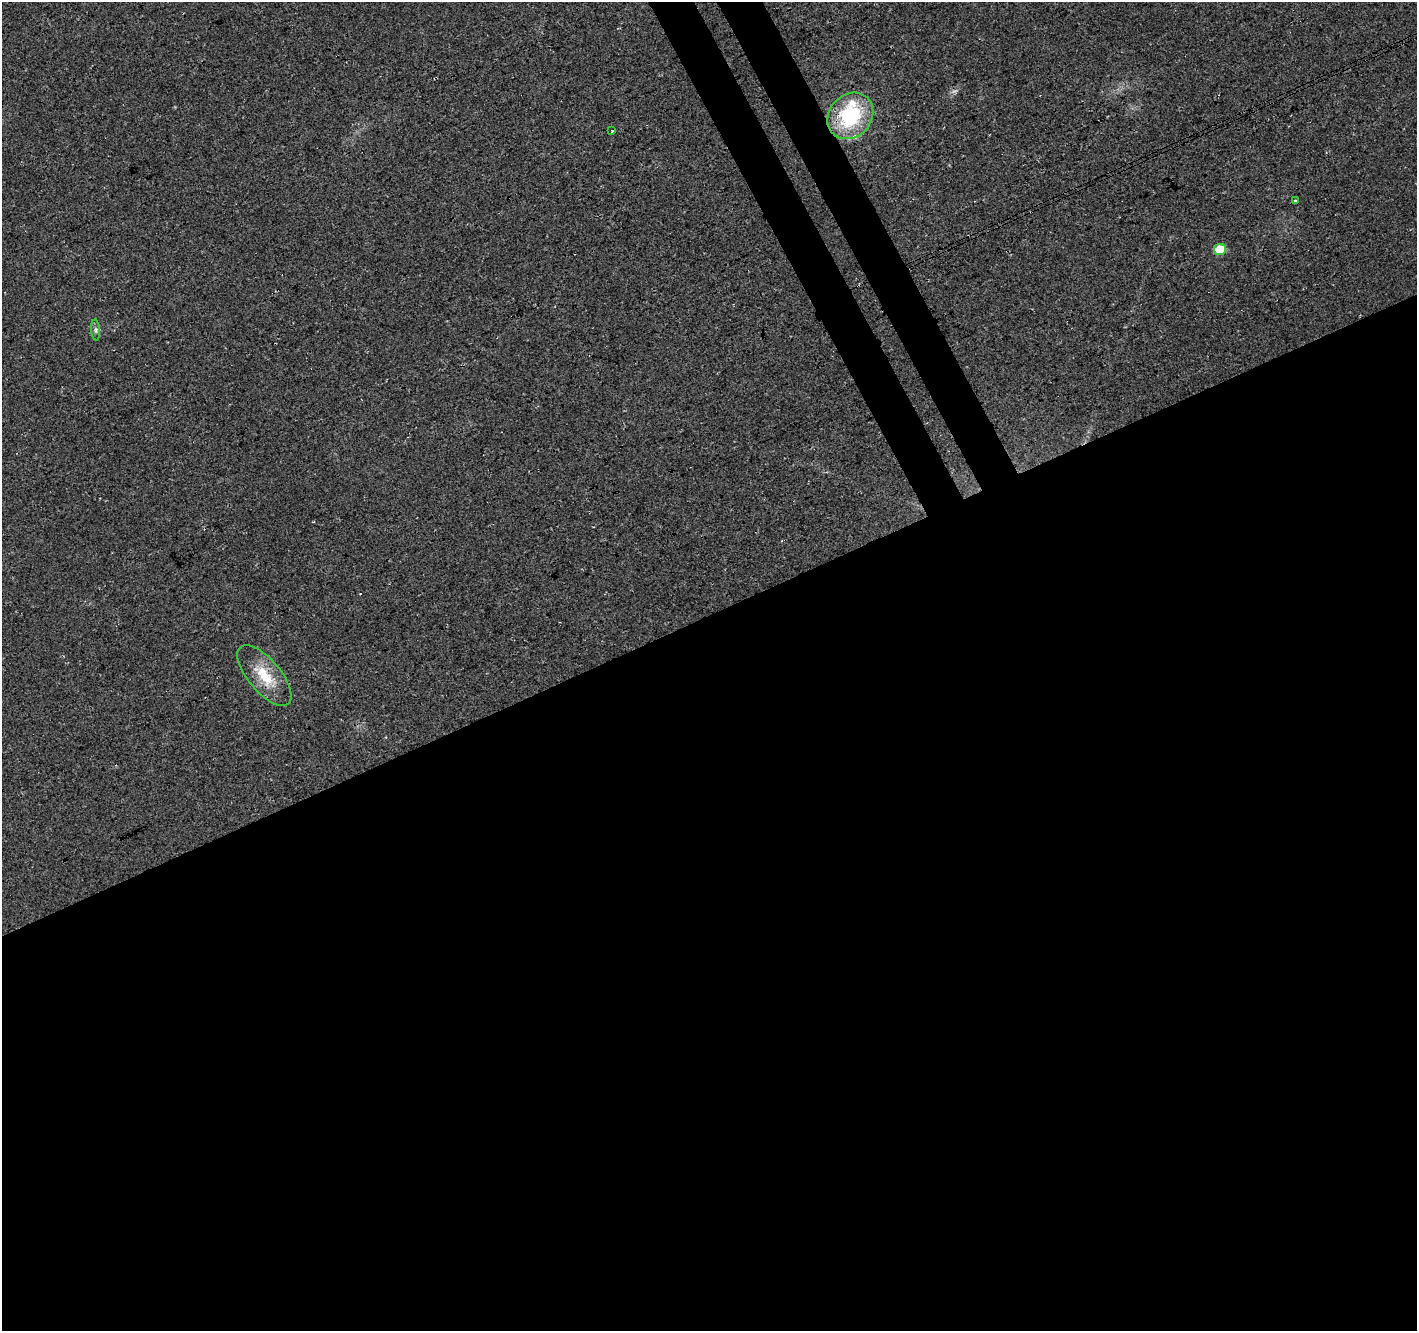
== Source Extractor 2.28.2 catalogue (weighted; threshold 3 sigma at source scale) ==
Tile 15 of 4 x 4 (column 3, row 4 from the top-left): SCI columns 2888-4302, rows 180-1508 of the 5771 x 5618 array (HDU 1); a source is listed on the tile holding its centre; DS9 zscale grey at full resolution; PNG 1419 x 1333 px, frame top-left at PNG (2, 2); each listed source drawn as its Kron ellipse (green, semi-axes under 4 px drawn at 4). Shown black and unused: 56% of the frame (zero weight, under 3 of 4 exposures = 5% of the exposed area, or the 3 px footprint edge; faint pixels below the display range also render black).
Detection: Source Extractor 2.28.2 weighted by HDU 2 'WHT'; one run over the whole footprint, this tile lists its part. Background 0.0916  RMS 0.0093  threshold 0.042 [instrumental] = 3 sigma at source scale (4.5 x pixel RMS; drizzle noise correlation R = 1.50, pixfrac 1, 0.0396/0.0396 arcsec/px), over >= 5 px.
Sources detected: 9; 1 cosmic-ray / hot-pixel residue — neither listed nor drawn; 2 inside a brighter listed object's ellipse — not listed separately; the other 6 listed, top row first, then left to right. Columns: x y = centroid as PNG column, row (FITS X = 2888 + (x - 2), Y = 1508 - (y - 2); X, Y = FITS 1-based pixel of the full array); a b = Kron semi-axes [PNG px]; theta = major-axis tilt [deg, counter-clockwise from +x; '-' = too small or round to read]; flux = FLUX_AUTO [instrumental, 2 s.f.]
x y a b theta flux
850 116 25 21 46 74
612 130 3 3 - 1.3
1295 200 3 3 - 2.9
1220 249 6 5 - 36
96 330 10 4 -85 2.3
264 676 37 16 -50 29